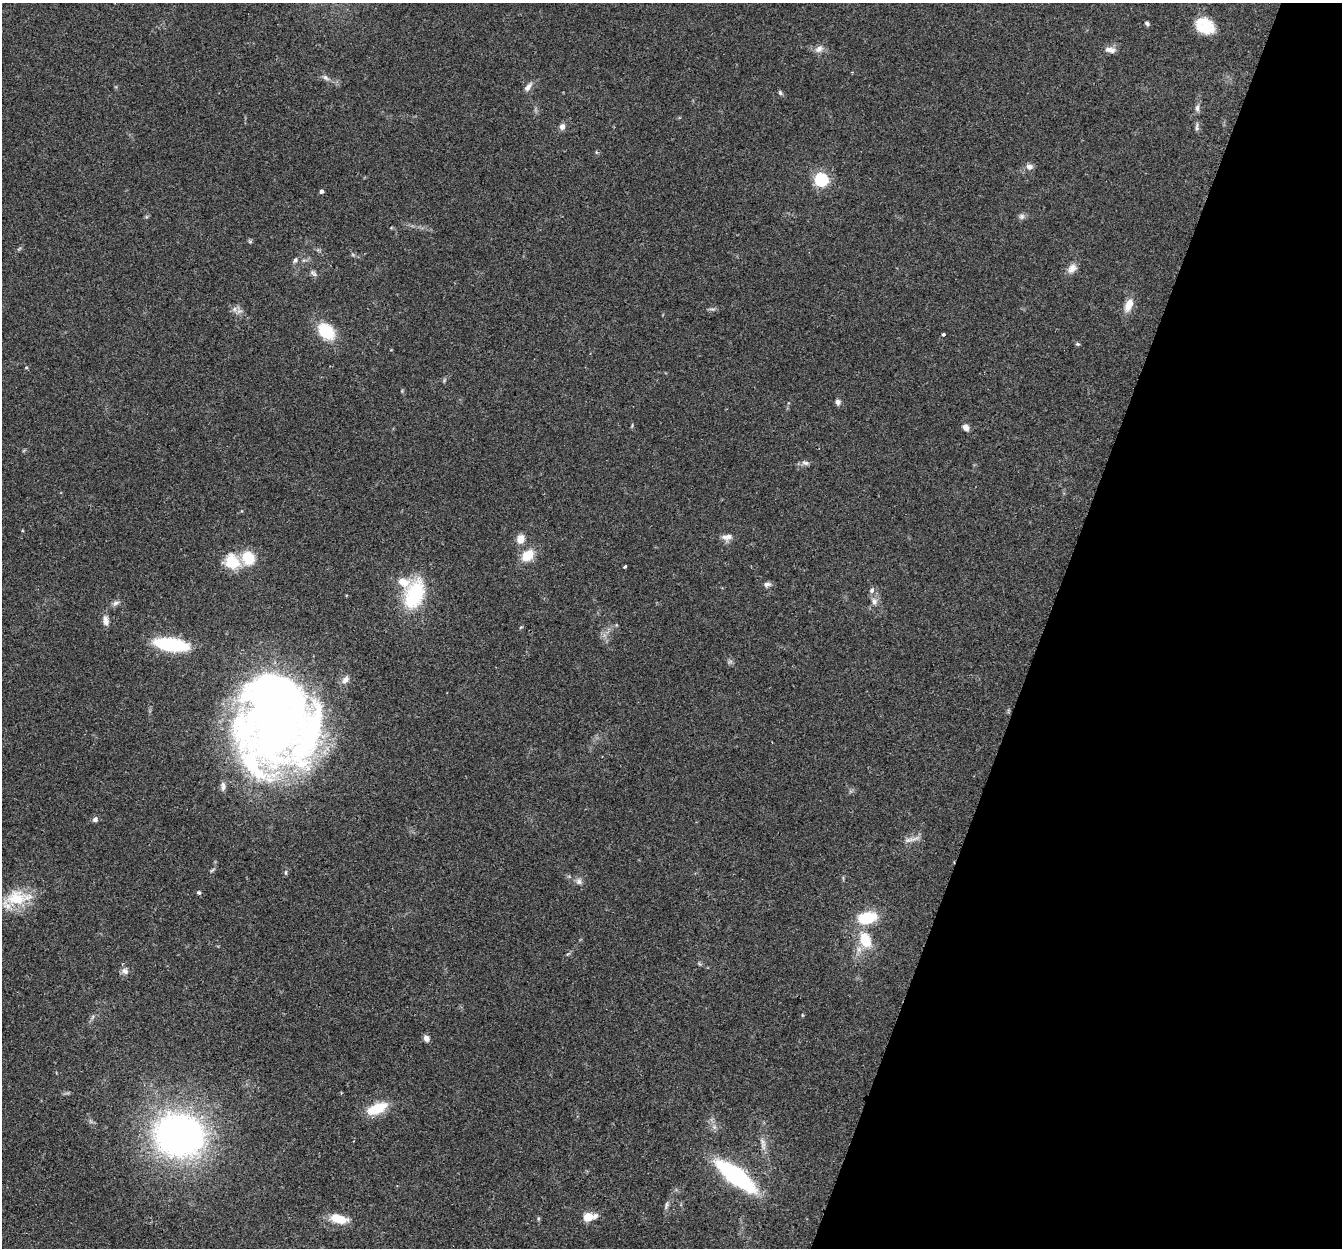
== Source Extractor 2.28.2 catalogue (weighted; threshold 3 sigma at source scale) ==
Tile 8 of 4 x 4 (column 4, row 2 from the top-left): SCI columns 4045-5384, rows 2682-3927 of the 5411 x 5490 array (HDU 1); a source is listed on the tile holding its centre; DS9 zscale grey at full resolution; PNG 1344 x 1250 px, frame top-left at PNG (2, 3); no overlay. Shown black and unused: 22% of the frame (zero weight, under 2 of 3 exposures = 3% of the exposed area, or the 3 px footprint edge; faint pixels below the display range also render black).
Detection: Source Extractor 2.28.2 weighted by HDU 2 'WHT'; one run over the whole footprint, this tile lists its part. Background 0.0645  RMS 0.0082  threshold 0.0369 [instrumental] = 3 sigma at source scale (4.5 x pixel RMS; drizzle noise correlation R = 1.50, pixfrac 1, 0.05/0.05 arcsec/px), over >= 5 px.
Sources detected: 69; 2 inside a brighter object's white glare — not listed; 6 inside a brighter listed object's ellipse — not listed separately; the other 61 listed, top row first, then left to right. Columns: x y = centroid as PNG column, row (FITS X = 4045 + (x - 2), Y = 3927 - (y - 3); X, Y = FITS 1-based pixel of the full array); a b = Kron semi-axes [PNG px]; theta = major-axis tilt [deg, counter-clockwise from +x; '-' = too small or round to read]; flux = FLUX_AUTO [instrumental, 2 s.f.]
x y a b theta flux
1147 23 5 4 - 1.8
1205 26 18 14 -34 25
819 49 12 8 27 4.4
1110 50 14 7 -7 4.6
326 78 10 6 -41 2.6
528 87 14 6 51 3.7
780 93 7 5 -70 1.3
1197 108 10 6 84 2.5
562 127 6 6 - 3.9
1197 127 12 4 87 1.9
1029 167 9 7 -14 3.5
821 179 6 6 - 160
321 191 4 4 - 1.9
1022 216 8 7 - 2.4
250 242 6 4 -1 1.1
295 260 8 6 55 1.9
1072 268 13 9 50 5.6
313 273 11 5 -42 2.3
1128 305 17 9 66 9
239 311 9 5 14 2.7
326 331 18 12 -48 31
943 335 4 3 - 1.3
1078 344 6 4 -20 1.1
838 402 8 7 - 2.4
632 426 7 3 85 0.85
966 427 9 6 -57 3.8
805 463 11 6 -6 2.6
727 537 14 8 9 5
520 539 10 8 66 7.4
528 555 14 10 41 15
232 562 19 16 -35 22
625 566 3 3 - 2.6
767 584 10 6 6 2.8
872 590 8 6 66 2.5
414 594 37 22 71 51
874 601 9 7 -82 3.8
116 603 10 6 24 2.8
106 620 14 7 -80 4.4
521 627 6 3 19 0.79
171 644 25 10 -8 72
345 680 13 8 45 4.1
276 730 83 54 77 660
223 786 13 6 -88 3.4
95 819 7 6 - 2.3
915 838 15 5 16 3.9
286 872 7 3 -83 1.2
579 881 9 8 - 3
199 892 5 4 - 1.3
18 898 36 19 5 28
867 918 22 13 11 27
865 940 18 12 -68 23
125 971 9 8 - 3.8
426 1038 8 6 -55 3.4
377 1108 24 11 24 22
179 1135 38 32 -9 370
763 1144 19 6 -82 5.1
735 1176 39 13 -38 110
666 1205 11 5 77 2.3
588 1217 9 8 - 11
339 1219 22 10 -13 14
538 1219 6 4 72 0.94